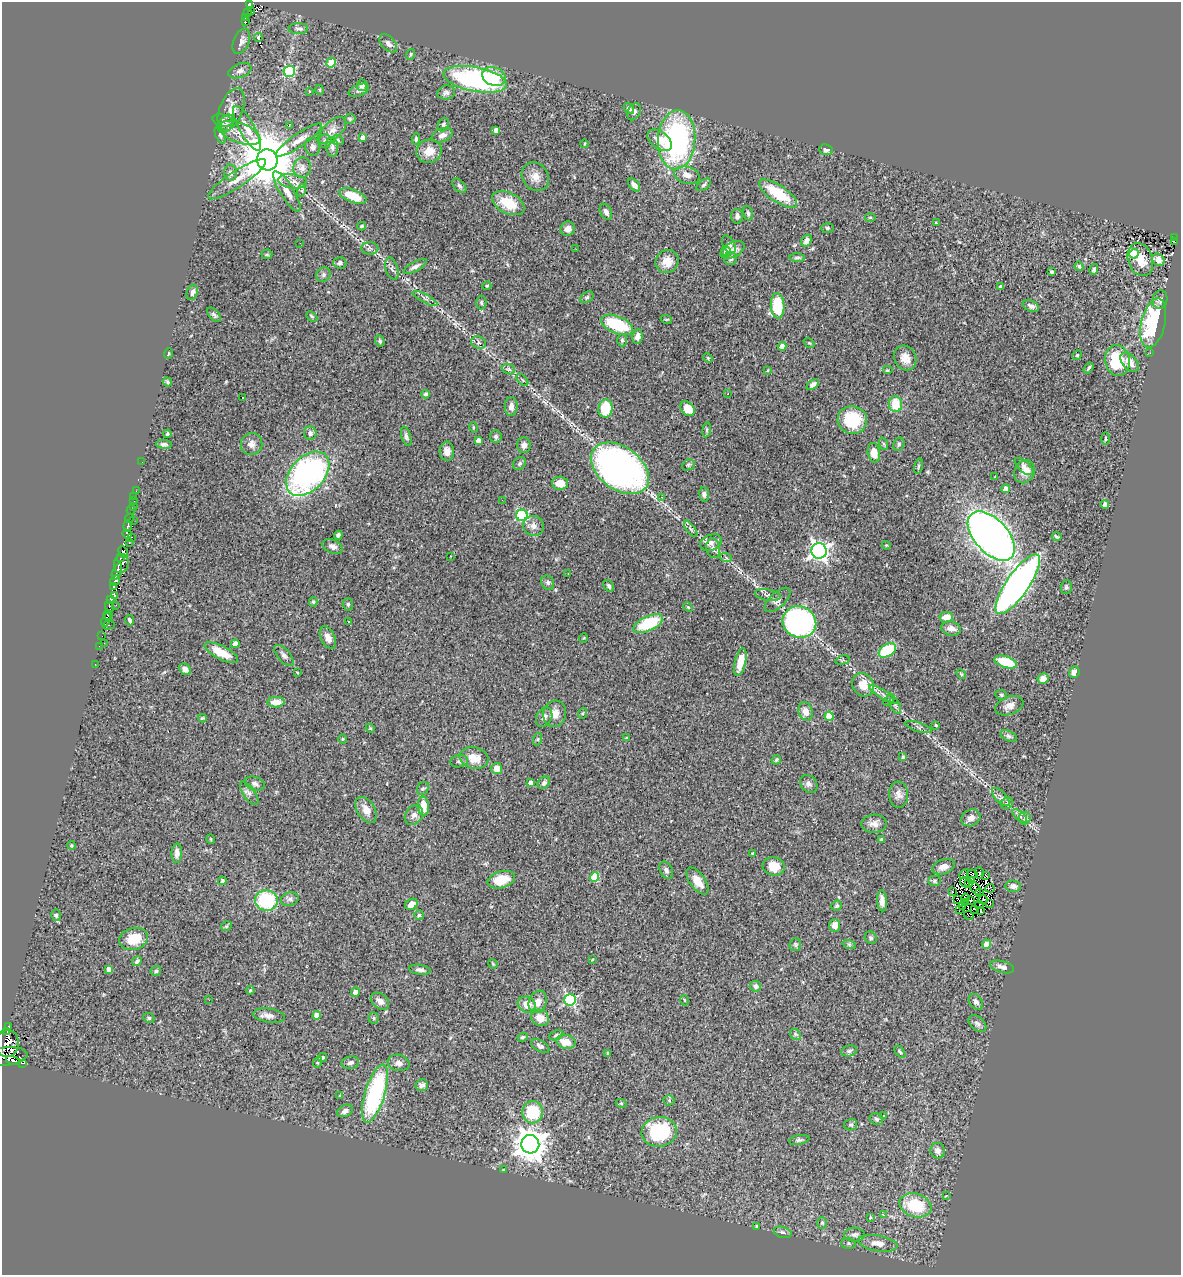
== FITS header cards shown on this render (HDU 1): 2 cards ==
NAXIS1  =                 1179
NAXIS2  =                 1273

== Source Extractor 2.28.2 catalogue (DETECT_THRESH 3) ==
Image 1179 x 1273 px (HDU 1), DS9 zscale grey, 1 PNG px = 1 image px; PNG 1183 x 1277 px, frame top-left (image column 1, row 1273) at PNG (2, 2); each listed source drawn as its Kron ellipse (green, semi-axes under 4 px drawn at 4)
Background 0.454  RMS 0.045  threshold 0.136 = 3 sigma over >= 5 px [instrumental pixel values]
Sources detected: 406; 13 with non-positive FLUX_AUTO (blend fragments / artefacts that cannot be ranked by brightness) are neither listed nor drawn; the other 393 listed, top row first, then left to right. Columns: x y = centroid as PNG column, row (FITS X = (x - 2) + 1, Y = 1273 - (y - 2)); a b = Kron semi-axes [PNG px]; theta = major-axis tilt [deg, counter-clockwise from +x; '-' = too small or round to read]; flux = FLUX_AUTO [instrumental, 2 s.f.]
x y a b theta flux
249 4 4 3 - 55
252 11 3 2 - 6.2
247 12 4 3 - 52
246 18 4 3 - 32
245 22 3 3 - 16
298 29 10 5 0 13
258 37 4 4 - 15
241 41 13 7 68 16
388 43 11 6 -46 14
411 54 5 4 - 3.2
331 63 5 4 - 96
240 71 12 7 22 13
289 71 6 5 - 240
494 76 12 9 -19 71
475 79 32 12 -11 510
362 85 6 5 - 12
320 90 5 3 - 2.7
359 90 11 5 23 7.7
309 91 3 3 - 6.8
446 93 9 7 11 9.1
629 108 6 4 -55 10
231 110 23 11 68 45
634 112 9 6 63 9.4
350 119 5 5 - 4.1
223 120 10 6 -14 8.3
226 124 10 7 52 13
289 125 3 2 - 6
443 125 7 5 67 7.5
247 128 25 7 -61 40
332 130 17 9 43 25
496 130 4 3 - 13
240 133 22 10 -21 46
220 135 9 4 -70 6.1
442 135 11 6 20 15
363 138 4 4 - 21
416 139 6 4 84 5.9
299 140 27 6 35 33
337 140 6 5 - 5.2
660 140 14 8 -37 39
677 140 30 18 87 580
325 141 7 6 - 8.7
584 144 4 3 - 2.3
313 147 9 7 -79 14
332 147 10 6 -83 9.5
826 150 7 5 -8 12
429 151 13 11 22 36
267 160 10 10 - 21000
302 168 10 8 82 17
230 173 8 6 -86 12
687 175 13 8 -15 24
535 177 15 13 -53 31
237 179 34 8 34 46
293 181 14 7 -7 22
634 185 7 4 -51 13
704 185 8 4 38 5.6
459 186 8 5 -45 7.1
302 190 6 4 73 5.3
287 191 23 6 -59 31
778 194 22 8 -34 110
353 196 14 6 -21 58
508 203 17 10 -27 81
606 212 8 5 -64 12
748 213 7 4 -75 5.7
737 216 7 6 - 11
870 217 5 3 - 2.9
936 223 3 2 - 3
362 226 4 3 - 4.6
827 228 6 5 - 5.8
568 229 7 7 - 15
1175 237 2 2 - 7.2
807 240 6 4 58 17
1174 242 3 2 - 3.8
300 243 2 2 - 2
729 244 10 6 -61 8.3
370 248 8 6 -3 7.9
576 249 3 2 - 3.1
732 250 13 7 27 21
726 252 5 4 - 18
267 254 5 4 - 4.4
1134 254 5 4 - 140
797 258 8 4 -3 5.8
731 259 6 6 - 8.1
1140 260 17 12 -71 55
1158 260 7 5 -43 21
667 261 12 11 - 38
340 263 6 5 - 7.4
415 266 13 4 28 12
1079 266 5 4 - 5
392 269 11 6 -71 8.9
1094 269 5 4 - 6.2
1051 272 3 3 - 5
323 275 8 7 - 8.9
487 286 4 4 - 3.4
1000 286 4 3 - 11
192 292 8 5 70 11
587 297 7 5 31 5.4
425 298 14 3 -28 6.9
1160 300 9 7 80 12
481 302 7 5 -88 5.5
778 306 13 7 -87 140
1031 306 8 5 -26 10
214 315 9 5 -49 6.4
312 316 6 4 -44 4.6
666 319 6 3 -18 3.1
1153 323 25 12 77 330
617 325 17 8 -23 170
638 337 7 5 80 16
622 340 6 5 - 5.2
380 341 6 4 -70 5.4
478 342 7 6 - 7.5
809 343 6 3 -35 3
782 346 4 4 - 28
1150 353 2 2 - 4.7
168 354 5 2 - 2.9
1077 355 5 4 - 3.9
708 358 5 3 - 3.1
905 358 13 10 -62 30
1117 361 15 12 -76 120
1130 362 11 7 -49 25
1089 368 6 3 53 5.3
509 369 6 5 - 6.2
768 370 4 3 - 2.5
887 370 5 4 - 3.9
522 380 7 3 -46 4.1
167 382 5 4 - 3.8
813 384 7 4 38 9.9
426 394 4 4 - 8.6
728 394 2 2 - 2.4
243 398 3 3 - 12
895 404 8 6 -83 65
511 406 9 6 87 15
605 408 9 7 82 98
688 409 8 6 -46 46
852 420 15 14 - 140
473 427 5 3 - 2.9
707 430 7 4 82 4.6
310 433 7 6 - 11
167 434 4 4 - 5.2
406 436 10 4 -74 7.9
496 436 6 6 - 7.4
1105 439 6 3 -90 3.8
478 440 4 4 - 12
164 444 8 4 -6 9.5
251 444 11 11 - 18
884 444 6 4 -71 4.6
899 444 7 5 65 5.3
524 445 8 7 - 13
447 451 9 7 -86 21
874 453 10 6 -80 34
142 462 2 2 - 1.5
520 464 7 5 46 6.9
688 465 6 5 - 4.8
918 466 8 3 77 3.4
1024 466 11 5 -42 12
620 468 32 21 -36 1200
1024 472 12 10 58 31
308 474 26 17 46 870
995 477 3 3 - 2.3
560 483 8 6 -3 38
1006 489 4 4 - 28
136 491 2 2 - 7.3
704 494 7 5 -82 7.6
134 496 2 2 - 6.5
661 497 3 3 - 3.2
502 500 3 2 - 2.8
133 501 3 2 - 9.6
1105 505 4 4 - 17
134 506 2 2 - 2.3
131 510 5 3 - 11
522 515 6 5 - 330
129 518 5 3 - 43
133 520 2 2 - 6.5
128 526 5 4 - 56
533 526 10 10 - 19
691 529 10 4 -54 6.1
127 534 5 3 - 20
338 535 4 4 - 6.4
991 536 30 16 -48 2200
131 537 4 3 - 5.9
1057 537 5 3 - 4
129 542 3 2 - 9.3
711 543 11 8 23 15
886 545 4 3 - 2.8
333 547 11 6 -25 13
713 548 10 7 -81 14
819 551 8 7 - 1300
123 552 6 3 -66 59
450 556 3 2 - 3.8
120 558 3 3 - 13
726 558 6 4 -20 4.8
121 563 10 7 76 140
117 571 8 3 68 42
568 573 2 2 - 2.2
115 580 5 4 - 170
548 583 7 6 - 6.9
1018 584 35 11 55 1400
609 586 6 4 -58 6.8
114 587 3 3 - 21
1066 587 6 5 - 5.5
114 595 4 3 - 15
768 595 13 5 -9 10
111 599 4 3 - 46
778 600 16 7 43 16
313 602 5 4 - 4
348 604 6 5 - 5
116 605 3 2 - 2.6
109 606 6 3 -77 11
688 607 5 4 - 3.6
108 615 5 4 - 58
946 617 7 5 6 34
106 620 7 3 70 82
130 620 5 3 - 5.6
349 621 3 3 - 6.6
799 622 17 15 -28 600
648 623 16 7 25 130
109 625 6 3 16 5.7
951 628 10 7 -14 18
102 636 2 2 - 6.7
328 638 12 7 -64 19
583 638 5 3 - 2.1
104 643 2 2 - 4.3
235 644 4 4 - 31
99 646 3 2 - 4.4
887 650 9 6 33 150
221 653 18 6 -27 57
284 655 13 6 -48 11
843 660 7 4 15 4.8
740 662 14 5 77 61
1006 662 12 5 -18 110
95 664 2 2 - 1.6
185 669 6 5 - 12
297 672 4 2 - 2.3
1074 672 6 5 - 14
961 674 5 4 - 4
1043 679 5 5 - 27
863 685 12 10 -59 47
884 695 17 4 -30 13
1001 695 6 4 -23 4.6
889 700 6 4 43 4.3
276 702 8 5 4 36
895 706 9 4 -65 6.8
1009 706 14 8 21 20
806 711 9 7 -72 23
583 713 5 3 - 3.3
555 714 13 11 75 28
829 716 4 4 - 68
544 717 10 7 63 14
202 718 4 3 - 3.3
936 725 3 3 - 2.7
918 727 14 4 -17 7.4
370 728 5 4 - 3
1009 736 9 5 -25 7.3
626 738 3 2 - 2.6
343 739 4 4 - 3.1
538 739 6 4 71 3.6
903 757 3 3 - 5.7
474 758 14 11 -14 44
776 760 5 3 - 4.5
459 761 9 6 8 7.9
497 768 5 5 - 30
531 783 4 4 - 16
544 783 7 5 42 8.8
255 784 10 6 -17 11
809 784 10 7 -50 11
423 788 7 5 56 6.4
249 793 14 6 -55 12
899 795 13 9 -86 18
1001 797 11 5 -46 12
1007 803 6 5 - 6.4
423 806 9 5 -87 45
366 810 14 8 -59 31
414 815 10 8 55 18
1020 816 9 4 -42 7.6
971 818 10 8 28 17
1025 818 6 6 - 7.7
874 824 12 9 4 19
211 839 5 4 - 3.2
882 840 4 3 - 9.8
71 845 4 3 - 2.9
177 853 9 5 87 14
753 853 3 3 - 3.5
774 866 11 9 -14 48
944 867 11 7 19 20
666 870 9 6 -65 9.8
979 873 6 2 -87 5.9
964 874 6 2 46 3.9
972 874 5 3 - 1.7
986 876 3 2 - 4
595 877 5 4 - 120
501 880 14 8 16 65
971 880 4 2 - 4.6
222 881 4 3 - 8.8
697 881 16 7 -54 42
934 881 6 5 - 4.9
965 882 5 2 - 2.5
968 884 4 2 - 2.3
1013 886 8 5 -5 14
975 888 8 3 -55 8.1
990 888 4 2 - 0.49
953 892 2 2 - 0.14
980 893 3 2 - 1.4
965 898 4 2 - 0.49
290 899 9 6 15 9.5
266 900 11 10 - 210
958 900 4 2 - 2.9
970 900 3 2 - 4.7
983 900 5 2 - 4.7
882 901 10 5 -85 18
965 903 2 2 - 3.7
411 904 7 5 37 28
990 904 4 2 - 3.4
979 905 4 2 - 0.99
836 906 5 5 - 5
963 907 2 2 - 1.9
959 909 2 2 - 2.3
974 909 2 2 - 1.3
981 911 2 2 - 3.1
56 915 6 5 - 5.8
419 915 5 4 - 4.2
969 915 5 2 - 5.3
835 925 6 5 - 27
226 926 5 5 - 3.9
871 938 6 5 - 6.1
133 939 14 11 16 81
795 944 6 5 - 4.8
849 944 7 4 -19 5
987 944 4 4 - 45
592 960 3 2 - 2.6
137 961 5 3 - 6.5
493 964 5 3 - 2.9
1002 967 12 6 -15 14
109 969 4 4 - 23
420 970 11 5 -8 10
156 971 5 4 - 5.8
756 986 5 5 - 12
250 990 4 3 - 3.3
355 992 4 4 - 21
209 1000 2 2 - 15
570 1000 6 5 - 380
684 1000 5 3 - 2.5
380 1001 10 7 -38 17
538 1002 11 8 68 28
976 1002 9 6 -53 9.7
527 1005 9 7 -24 32
269 1015 16 7 -8 18
317 1015 4 4 - 34
149 1018 6 4 -25 4.5
374 1018 5 5 - 4.6
540 1018 9 8 - 34
977 1024 10 6 -40 9.3
8 1027 3 3 - 33
7 1031 2 2 - 1.5
795 1034 6 4 -47 5.2
556 1035 7 4 22 5.9
523 1037 5 4 - 4.9
566 1042 9 7 -13 40
7 1043 13 11 84 550
540 1046 10 5 -30 13
849 1051 8 5 12 7
900 1052 7 3 -54 4.5
608 1053 4 4 - 3.7
6 1057 21 9 6 770
322 1058 5 4 - 5.3
13 1060 7 3 -14 150
318 1062 6 3 71 3.3
23 1063 3 2 - 13000
350 1063 9 6 10 9.3
399 1063 11 8 -12 15
422 1085 6 6 - 10
375 1094 30 10 73 390
340 1095 2 2 - 1.8
669 1100 5 5 - 4.5
621 1103 5 3 - 3.1
345 1111 8 5 26 12
533 1112 11 10 - 130
884 1116 3 3 - 3.7
876 1119 7 5 -33 7.2
851 1125 6 5 - 5.5
659 1132 17 15 9 260
799 1140 10 4 11 6.7
530 1144 9 9 - 5100
938 1151 8 7 - 17
503 1170 4 3 - 2.7
946 1196 4 2 - 2.1
915 1205 16 11 -17 130
884 1215 4 2 - 20
870 1217 4 3 - 3.3
822 1223 6 5 - 4.7
757 1226 4 3 - 3.5
783 1232 9 5 -16 7.9
855 1235 10 7 -1 13
848 1243 7 5 -3 6.2
878 1243 20 8 -9 30
At the frame edge (FLAGS 8, measured only in part): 2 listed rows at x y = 249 4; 6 1057
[13 non-positive-flux detections neither listed nor drawn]